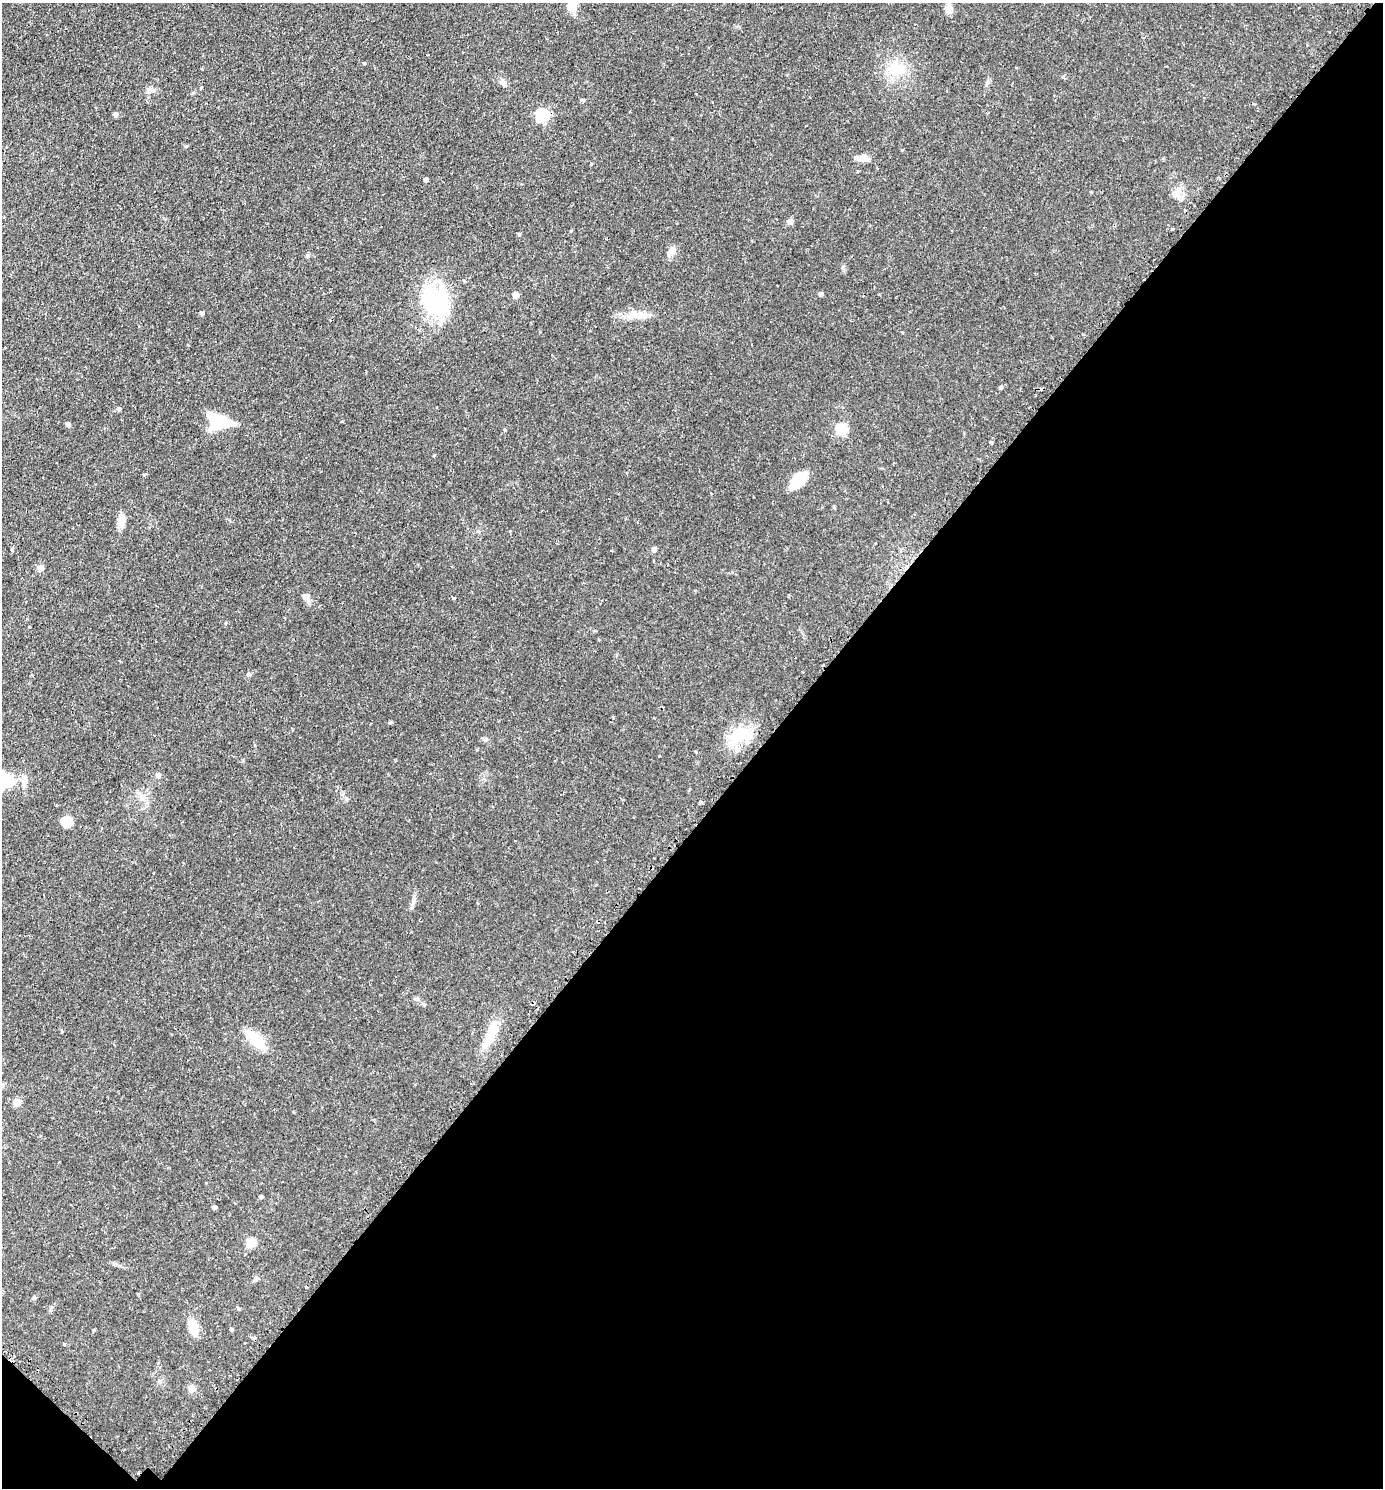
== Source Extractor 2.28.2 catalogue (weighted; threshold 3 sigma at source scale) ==
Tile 15 of 4 x 4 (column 3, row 4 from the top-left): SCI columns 3078-4458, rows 34-1519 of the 6013 x 6010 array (HDU 1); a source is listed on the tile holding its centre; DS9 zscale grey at full resolution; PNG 1385 x 1490 px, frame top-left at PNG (2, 3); no overlay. Shown black and unused: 45% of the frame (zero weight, under 2 of 3 exposures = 3% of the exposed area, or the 3 px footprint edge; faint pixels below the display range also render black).
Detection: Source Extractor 2.28.2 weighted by HDU 2 'WHT'; one run over the whole footprint, this tile lists its part. Background 0.0809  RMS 0.0053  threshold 0.0237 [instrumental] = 3 sigma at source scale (4.5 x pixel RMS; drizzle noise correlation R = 1.50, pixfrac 1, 0.05/0.05 arcsec/px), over >= 5 px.
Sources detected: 65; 4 cosmic-ray / hot-pixel residue — not listed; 1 inside a brighter listed object's ellipse — not listed separately; the other 60 listed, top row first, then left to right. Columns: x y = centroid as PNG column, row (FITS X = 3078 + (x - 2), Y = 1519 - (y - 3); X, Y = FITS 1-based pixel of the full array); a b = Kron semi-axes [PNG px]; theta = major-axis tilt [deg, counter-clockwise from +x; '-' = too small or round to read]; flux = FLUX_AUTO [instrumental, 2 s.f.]
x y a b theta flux
572 6 12 8 63 8.9
949 9 11 8 -79 3.9
364 64 4 3 - 2.3
897 69 26 18 -11 13
503 83 11 7 -60 2
150 90 11 7 2 2.1
582 100 5 4 - 0.72
116 115 5 4 - 1.7
542 115 6 6 - 55
862 158 13 6 -3 4.5
425 180 4 3 - 1.5
1175 195 7 5 44 1.6
790 222 5 5 - 4.2
571 231 4 3 - 0.38
519 234 5 3 - 0.53
671 252 13 8 57 3.2
821 294 4 4 - 1.5
516 295 5 4 - 5.5
435 302 27 21 -45 59
202 313 4 4 - 1.2
638 315 36 8 3 7.9
1000 388 4 4 - 0.86
119 409 5 4 - 1.3
219 421 22 13 -23 28
68 425 5 4 - 2
842 429 6 5 - 38
505 430 3 3 - 0.66
991 442 4 3 - 0.55
144 475 5 3 - 0.53
799 480 20 11 46 13
121 521 15 9 85 4.6
654 549 5 5 - 2.1
12 550 4 3 - 0.94
653 561 3 2 - 0.46
40 568 5 5 - 5.4
305 597 7 6 - 2.9
454 598 4 3 - 0.6
32 675 4 3 - 0.59
390 722 6 4 4 0.6
739 736 36 16 26 17
485 740 7 5 -18 1
158 776 7 6 - 1.2
24 781 13 7 86 3.6
700 801 5 4 - 0.97
67 822 13 11 -70 5.1
153 873 3 2 - 0.54
413 901 10 5 83 1.8
491 1034 36 10 67 13
256 1040 27 12 -44 12
17 1103 5 5 - 10
261 1197 4 4 - 1
214 1207 4 4 - 1.4
251 1242 5 5 - 19
256 1279 7 6 - 1.2
239 1309 6 4 -19 0.56
193 1327 14 7 -71 12
94 1330 4 4 - 0.47
231 1330 4 4 - 0.88
65 1344 3 3 - 1.2
192 1389 9 8 - 2.6
Isophote crosses this tile's border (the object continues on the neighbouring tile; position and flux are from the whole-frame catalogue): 1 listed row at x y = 572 6
Unlisted compact peaks at least as high as the median listed source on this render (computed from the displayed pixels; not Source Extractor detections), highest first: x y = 186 146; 843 267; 434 455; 248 674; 902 150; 342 421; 193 93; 307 255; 416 999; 591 164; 1063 77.